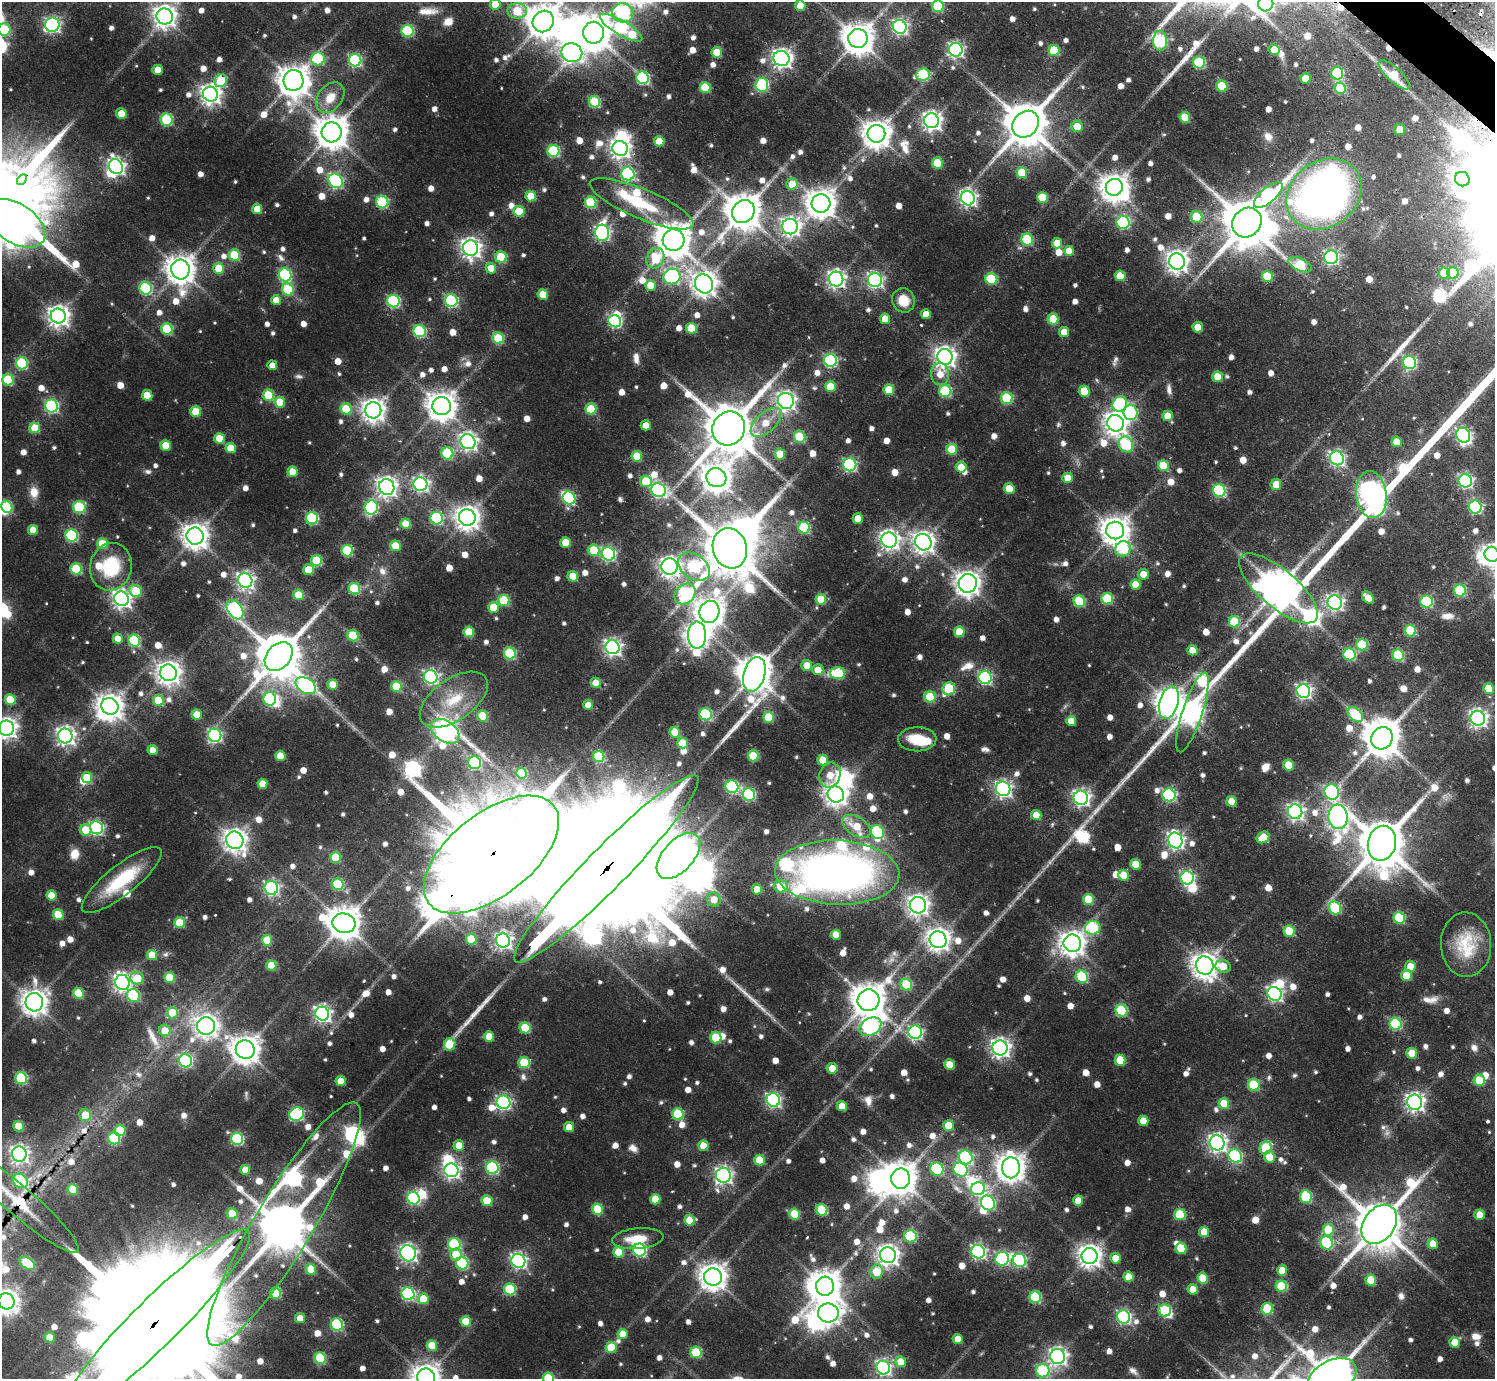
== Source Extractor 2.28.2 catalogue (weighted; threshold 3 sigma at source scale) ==
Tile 10 of 4 x 4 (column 2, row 3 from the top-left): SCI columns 1532-3024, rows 1728-3104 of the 6067 x 6068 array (HDU 1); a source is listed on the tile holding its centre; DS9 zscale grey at full resolution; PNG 1497 x 1381 px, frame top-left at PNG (2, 2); each listed source drawn as its Kron ellipse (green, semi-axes under 4 px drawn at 4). Shown black and unused: <1% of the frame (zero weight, under 2 of 3 exposures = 4% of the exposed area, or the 3 px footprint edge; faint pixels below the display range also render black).
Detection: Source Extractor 2.28.2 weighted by HDU 2 'WHT'; one run over the whole footprint, this tile lists its part. Background 0.0655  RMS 0.0064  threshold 0.0288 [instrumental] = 3 sigma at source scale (4.5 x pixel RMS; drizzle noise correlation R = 1.50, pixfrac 1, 0.05/0.05 arcsec/px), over >= 5 px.
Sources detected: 1074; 9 too faint to see at this stretch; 31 inside a brighter object's white glare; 4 cosmic-ray / hot-pixel residue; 5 long thin detections or spike segments (spike, bleed or trail) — neither listed nor drawn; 20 inside a brighter listed object's ellipse — not listed separately; of the other 1005, all 500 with FLUX_AUTO >= 10.3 (the completeness limit of this list) listed and drawn (505 fainter detections not listed), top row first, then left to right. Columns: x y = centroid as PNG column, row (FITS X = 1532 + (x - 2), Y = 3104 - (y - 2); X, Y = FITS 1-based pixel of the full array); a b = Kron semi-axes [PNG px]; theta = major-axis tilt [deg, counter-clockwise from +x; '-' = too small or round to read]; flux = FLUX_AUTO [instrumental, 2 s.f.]
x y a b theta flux
1266 3 8 7 - 200
495 4 5 5 - 14
800 6 5 5 - 14
938 6 6 6 - 51
517 11 10 8 -1 35
623 13 11 9 -17 84
165 16 8 8 - 580
543 22 11 10 - 1400
52 25 7 7 - 190
900 27 7 6 - 200
621 28 24 7 -30 110
4 29 6 6 - 46
407 31 6 6 - 70
593 33 11 10 - 1800
858 39 9 9 - 1400
1160 41 10 7 -89 99
956 50 7 6 - 210
1054 50 5 5 - 38
1274 50 5 5 - 14
717 52 5 5 - 22
572 53 10 9 - 350
781 58 8 7 - 390
318 59 7 6 - 60
355 60 6 6 - 100
1199 62 6 6 - 60
158 70 5 5 - 13
1337 73 6 6 - 59
923 74 7 6 - 67
1394 75 20 7 -43 24
643 78 6 6 - 97
1305 78 5 5 - 15
293 80 10 10 - 1300
221 81 7 6 - 35
762 85 7 6 - 91
1222 86 6 5 - 23
705 87 5 5 - 36
1340 88 6 5 - 36
210 94 8 7 - 440
330 98 17 12 52 13
595 102 6 5 - 57
121 114 5 5 - 16
1185 117 5 5 - 27
167 120 6 6 - 68
932 121 7 7 - 380
1026 124 14 12 47 3300
1077 126 6 5 - 14
1400 129 5 5 - 13
332 132 10 10 - 1500
876 134 9 9 - 1000
659 141 5 5 - 18
620 148 8 7 - 420
553 151 6 6 - 78
937 163 5 5 - 26
116 167 8 6 -55 260
1022 173 5 5 - 28
628 174 7 6 - 97
22 179 6 3 46 490
1462 179 7 7 - 340
336 181 8 6 -49 140
792 184 5 5 - 17
1114 187 9 8 - 950
1324 194 40 33 36 380
1268 195 17 7 40 100
531 196 5 5 - 21
1042 197 5 5 - 28
968 198 7 7 - 260
382 202 6 6 - 72
591 202 6 5 - 55
821 203 9 9 - 1100
642 204 56 15 -23 43
257 209 5 5 - 14
519 211 5 5 - 26
743 212 12 10 49 1900
1197 217 6 5 - 35
1123 222 6 6 - 96
16 223 33 19 -33 660
1247 223 15 14 - 4000
790 226 8 7 - 310
602 233 8 7 - 190
673 240 11 10 - 1800
1027 240 6 6 - 60
1057 243 5 5 - 14
471 248 8 7 - 420
1069 251 5 5 - 14
234 255 5 5 - 39
501 257 6 5 - 44
1331 257 7 7 - 160
655 258 10 8 64 28
1177 261 8 8 - 540
1300 265 12 6 -25 46
219 268 5 5 - 23
491 268 5 5 - 12
180 269 10 9 - 1100
1444 273 5 5 - 22
1453 273 6 5 - 28
285 275 6 6 - 90
1120 276 5 5 - 21
1267 276 5 5 - 27
672 277 8 7 - 130
836 279 7 7 - 300
991 279 6 6 - 49
875 280 7 7 - 200
704 284 10 9 - 730
650 285 5 5 - 14
146 288 6 6 - 76
288 289 6 6 - 45
543 294 5 5 - 18
276 300 5 5 - 15
903 300 12 11 - 16
393 301 6 6 - 100
451 301 6 6 - 110
926 314 5 5 - 11
58 316 7 7 - 560
885 319 5 5 - 13
1053 319 5 5 - 28
615 321 6 6 - 120
1198 327 5 5 - 14
691 328 5 5 - 30
167 329 6 5 - 49
420 331 6 6 - 85
1064 332 5 5 - 13
498 338 6 5 - 36
945 357 8 7 - 490
830 360 6 6 - 110
1410 362 7 6 - 110
22 363 6 6 - 72
272 365 5 4 - 11
940 374 11 9 -83 12
1218 377 5 5 - 16
8 380 5 5 - 45
830 386 5 5 - 23
889 390 5 5 - 22
945 391 6 6 - 65
1084 391 5 5 - 18
147 395 5 5 - 21
268 395 6 5 - 36
1007 398 6 6 - 60
786 401 8 8 - 320
280 402 5 5 - 20
1120 404 8 7 - 83
51 406 6 6 - 120
442 406 9 9 - 1000
346 409 6 5 - 31
591 409 5 5 - 35
373 410 8 8 - 630
196 411 5 5 - 27
1131 413 7 7 - 89
1168 416 5 5 - 14
766 422 18 10 43 15
1115 423 8 8 - 600
646 425 5 5 - 11
35 428 5 5 - 26
729 428 17 16 - 4300
1463 435 8 7 - 160
800 437 6 5 - 42
219 438 5 5 - 21
468 442 7 7 - 290
1397 442 5 5 - 17
1126 444 8 7 - 66
166 445 5 5 - 19
231 448 5 5 - 20
952 449 5 5 - 31
447 453 6 6 - 61
780 454 5 5 - 16
637 456 5 5 - 25
1337 458 7 6 - 200
850 465 6 6 - 120
1163 466 5 5 - 29
961 467 5 5 - 14
293 472 5 5 - 15
716 478 10 9 - 1100
1068 478 5 5 - 13
646 481 6 5 - 35
1465 481 7 6 - 170
420 484 7 7 - 210
1276 484 5 5 - 13
387 487 8 7 - 440
1009 489 5 5 - 21
659 490 7 6 - 170
1219 491 6 6 - 97
1371 495 23 15 -83 720
569 498 6 6 - 75
7 507 6 5 - 43
79 507 6 6 - 63
371 507 7 6 - 93
1475 507 6 6 - 100
312 518 6 6 - 76
437 518 6 6 - 88
467 518 8 8 - 710
858 519 5 5 - 13
406 524 5 5 - 19
804 528 6 5 - 61
33 530 5 5 - 14
1115 531 9 9 - 1000
72 536 6 6 - 79
195 536 8 8 - 820
889 540 8 7 - 380
565 542 5 5 - 18
923 542 8 8 - 520
102 544 5 5 - 31
395 546 5 5 - 21
730 548 20 17 -74 5400
1123 549 8 7 - 48
594 550 6 5 - 27
347 551 6 5 - 56
608 554 7 6 - 150
1492 554 8 7 - 340
317 561 5 5 - 39
111 567 24 20 74 39
670 567 8 8 - 430
694 567 17 12 -33 81
76 569 5 5 - 47
308 570 5 5 - 20
1143 574 5 5 - 11
573 576 5 5 - 20
245 581 7 7 - 280
968 583 9 9 - 740
1135 585 5 5 - 17
1278 588 49 19 -40 2300
354 589 6 5 - 52
136 591 6 6 - 27
1460 591 6 6 - 58
685 594 11 9 43 92
299 595 5 5 - 23
1368 598 7 5 -46 16
121 599 7 7 - 350
821 599 5 5 - 22
1107 599 6 5 - 49
504 600 6 5 - 44
1079 601 6 5 - 46
1335 602 7 7 - 220
1426 602 6 6 - 76
493 607 5 5 - 21
235 609 11 7 -57 150
709 612 11 10 - 1000
1234 622 5 5 - 36
1410 631 6 5 - 45
469 632 5 5 - 23
959 632 5 5 - 23
697 635 13 9 90 630
353 636 6 5 - 35
118 639 5 5 - 15
134 641 6 5 - 63
1362 645 6 5 - 42
612 647 7 7 - 280
1192 650 5 5 - 12
510 653 6 6 - 61
1349 654 6 6 - 62
1398 655 6 5 - 58
279 656 16 12 48 3700
807 665 5 5 - 12
818 670 5 5 - 13
168 673 8 8 - 630
838 673 7 6 - 52
754 674 18 10 74 1700
431 677 7 6 - 170
985 678 6 6 - 120
596 683 5 5 - 16
333 685 5 5 - 15
306 686 11 7 -33 170
396 687 5 5 - 30
949 689 7 6 - 50
1489 689 5 5 - 23
1303 691 7 6 - 200
930 697 5 5 - 44
10 699 5 5 - 29
270 699 6 6 - 80
158 700 6 5 - 27
454 700 39 20 35 32
1169 702 16 9 74 940
588 705 5 5 - 12
110 706 9 8 - 820
1192 712 42 10 72 560
706 714 6 6 - 71
1355 714 9 6 -42 49
197 715 5 5 - 18
482 716 5 5 - 28
769 717 5 5 - 32
1478 718 7 7 - 300
1071 721 5 5 - 12
6 728 7 7 - 440
445 731 16 10 -34 500
675 732 5 5 - 21
215 735 7 6 - 160
65 736 7 7 - 350
1382 738 11 10 - 2100
917 739 19 12 2 19
682 743 5 5 - 20
153 750 5 5 - 11
280 756 5 5 - 19
753 756 5 5 - 34
599 757 5 5 - 53
823 760 5 5 - 17
475 763 6 6 - 100
1289 765 5 5 - 19
522 773 5 5 - 30
830 775 13 10 69 13
87 778 6 5 - 20
262 784 5 5 - 13
732 787 6 6 - 96
1003 789 7 7 - 250
1332 792 8 7 - 140
749 794 6 6 - 86
836 794 8 8 - 600
1169 795 6 6 - 120
1081 798 7 7 - 250
1231 801 5 5 - 15
1295 812 7 7 - 250
1036 815 5 5 - 11
1338 817 12 9 -84 450
856 826 16 9 -32 17
96 828 6 6 - 140
86 830 6 6 - 20
877 832 7 6 - 51
1263 837 7 5 32 21
235 840 9 8 - 650
1175 840 8 7 - 260
1382 843 17 14 76 4000
491 855 79 41 38 36000
678 856 28 15 48 1500
336 858 5 5 - 28
1135 864 5 5 - 17
606 869 130 20 46 73000
837 872 62 32 -2 450
1123 875 5 5 - 19
1187 878 7 6 - 150
122 880 49 15 38 44
338 884 6 5 - 52
781 886 7 6 - 22
271 888 7 6 - 180
757 889 5 5 - 14
51 895 5 5 - 17
714 899 7 7 - 11
1088 899 5 5 - 32
918 905 8 8 - 470
1335 908 7 6 - 57
58 915 5 5 - 27
1399 918 6 5 - 47
180 923 5 5 - 31
344 923 11 10 - 1500
1093 928 8 7 - 64
1289 931 6 5 - 31
836 935 5 5 - 12
471 939 5 5 - 25
267 940 5 5 - 21
503 940 7 7 - 240
938 940 8 8 - 590
1072 943 9 8 - 740
1466 945 32 25 -87 30
152 955 5 5 - 17
271 965 5 5 - 18
1205 965 9 8 - 790
1223 966 8 6 -15 12
1410 966 5 5 - 11
1407 975 5 5 - 22
169 977 5 5 - 29
1082 977 6 6 - 63
137 978 7 6 - 21
122 982 8 7 - 330
906 985 6 5 - 44
78 993 5 5 - 33
1274 994 7 6 - 190
133 996 6 6 - 58
868 1000 11 10 - 1600
34 1002 9 9 - 810
1121 1010 6 6 - 53
172 1013 5 5 - 28
322 1014 7 6 - 280
1395 1024 6 6 - 68
206 1026 9 9 - 590
870 1027 12 8 31 200
525 1028 5 5 - 36
165 1030 6 5 - 16
915 1032 7 6 - 150
489 1036 5 5 - 14
716 1038 5 5 - 34
450 1044 6 5 - 30
1000 1048 7 7 - 390
245 1050 9 9 - 1000
1412 1053 5 5 - 21
1120 1060 5 5 - 22
185 1061 7 6 - 110
524 1063 5 5 - 41
950 1065 5 5 - 17
832 1068 5 5 - 10
21 1078 6 6 - 69
1479 1080 5 5 - 24
341 1081 5 5 - 16
1254 1085 6 5 - 47
773 1100 7 6 - 170
503 1102 7 6 - 170
1415 1102 7 7 - 350
1224 1103 5 5 - 24
842 1106 5 5 - 11
297 1114 7 6 - 100
678 1114 6 5 - 45
85 1115 6 6 - 17
1143 1121 5 5 - 15
949 1125 5 5 - 18
19 1126 5 5 - 19
569 1127 5 5 - 12
120 1130 6 5 - 21
114 1138 6 6 - 51
237 1139 6 6 - 87
1217 1143 7 7 - 320
459 1145 5 5 - 15
703 1146 5 5 - 16
1266 1148 6 6 - 44
19 1154 7 7 - 310
1235 1156 7 6 - 91
966 1157 7 6 - 120
1269 1157 6 5 - 18
759 1160 5 5 - 25
492 1168 6 6 - 100
1011 1168 10 9 - 1000
937 1169 6 6 - 70
245 1170 5 5 - 13
451 1170 7 7 - 250
960 1170 7 6 - 86
723 1175 7 7 - 270
901 1179 10 9 - 1400
20 1181 8 6 -33 53
73 1189 5 5 - 25
978 1189 7 6 - 120
1306 1197 6 6 - 63
414 1198 6 6 - 96
655 1199 5 5 - 18
18 1200 79 14 -40 41
487 1201 5 5 - 22
1078 1201 5 5 - 16
988 1203 7 7 - 120
597 1209 5 5 - 36
822 1210 6 5 - 41
232 1214 6 5 - 19
794 1214 5 5 - 35
1180 1214 6 5 - 45
1480 1215 5 5 - 11
689 1220 5 5 - 21
284 1224 141 29 59 4100
1379 1224 21 15 54 4000
1328 1230 6 5 - 29
1204 1232 5 5 - 17
911 1236 6 6 - 56
638 1239 26 10 5 17
1327 1243 6 6 - 65
454 1244 6 6 - 73
1433 1244 5 5 - 12
1181 1248 5 5 - 28
640 1250 6 6 - 120
618 1252 5 5 - 23
978 1252 7 6 - 180
408 1253 8 7 - 270
456 1254 6 6 - 18
888 1255 8 7 - 480
1090 1256 8 8 - 600
1115 1258 5 5 - 12
1002 1259 7 7 - 120
1020 1260 7 6 - 120
518 1261 7 6 - 210
27 1263 9 5 -38 47
462 1263 6 6 - 77
311 1269 5 5 - 22
1282 1270 5 5 - 14
877 1272 7 6 - 20
713 1277 9 8 - 930
1129 1277 5 5 - 14
1203 1278 5 5 - 21
1371 1280 5 5 - 20
825 1286 9 9 - 1300
1281 1286 6 5 - 41
510 1289 6 5 - 54
1193 1289 5 5 - 17
276 1293 5 5 - 44
408 1294 6 6 - 120
1035 1297 6 5 - 56
423 1299 5 5 - 21
6 1301 8 8 - 690
1267 1309 6 6 - 39
1165 1310 6 6 - 51
828 1313 10 9 - 540
1124 1317 7 6 - 150
300 1318 5 5 - 11
465 1321 5 5 - 22
156 1322 129 23 45 75000
337 1325 6 6 - 83
622 1334 5 5 - 12
50 1337 5 5 - 14
958 1339 5 5 - 12
1455 1342 5 5 - 15
432 1346 5 5 - 23
611 1347 5 5 - 23
696 1352 6 5 - 53
1058 1357 7 7 - 310
320 1358 6 5 - 52
901 1362 5 5 - 14
883 1368 7 6 - 190
1043 1371 7 6 - 73
426 1377 9 8 - 920
1332 1377 26 16 29 3000
548 1378 6 5 - 49
Overlapping masked pixels (flux is a lower limit): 12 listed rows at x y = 1394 75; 1026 124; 22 179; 308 570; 1382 843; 491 855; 606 869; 20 1181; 18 1200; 284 1224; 1379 1224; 156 1322
Isophote crosses this tile's border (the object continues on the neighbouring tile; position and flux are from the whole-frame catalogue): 15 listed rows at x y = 1266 3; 495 4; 938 6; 623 13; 543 22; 4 29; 1492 554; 6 728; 18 1200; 284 1224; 6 1301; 156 1322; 426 1377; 1332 1377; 548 1378
Unlisted compact peaks at least as high as the median listed source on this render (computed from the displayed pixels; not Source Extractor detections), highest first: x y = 74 264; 1086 837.